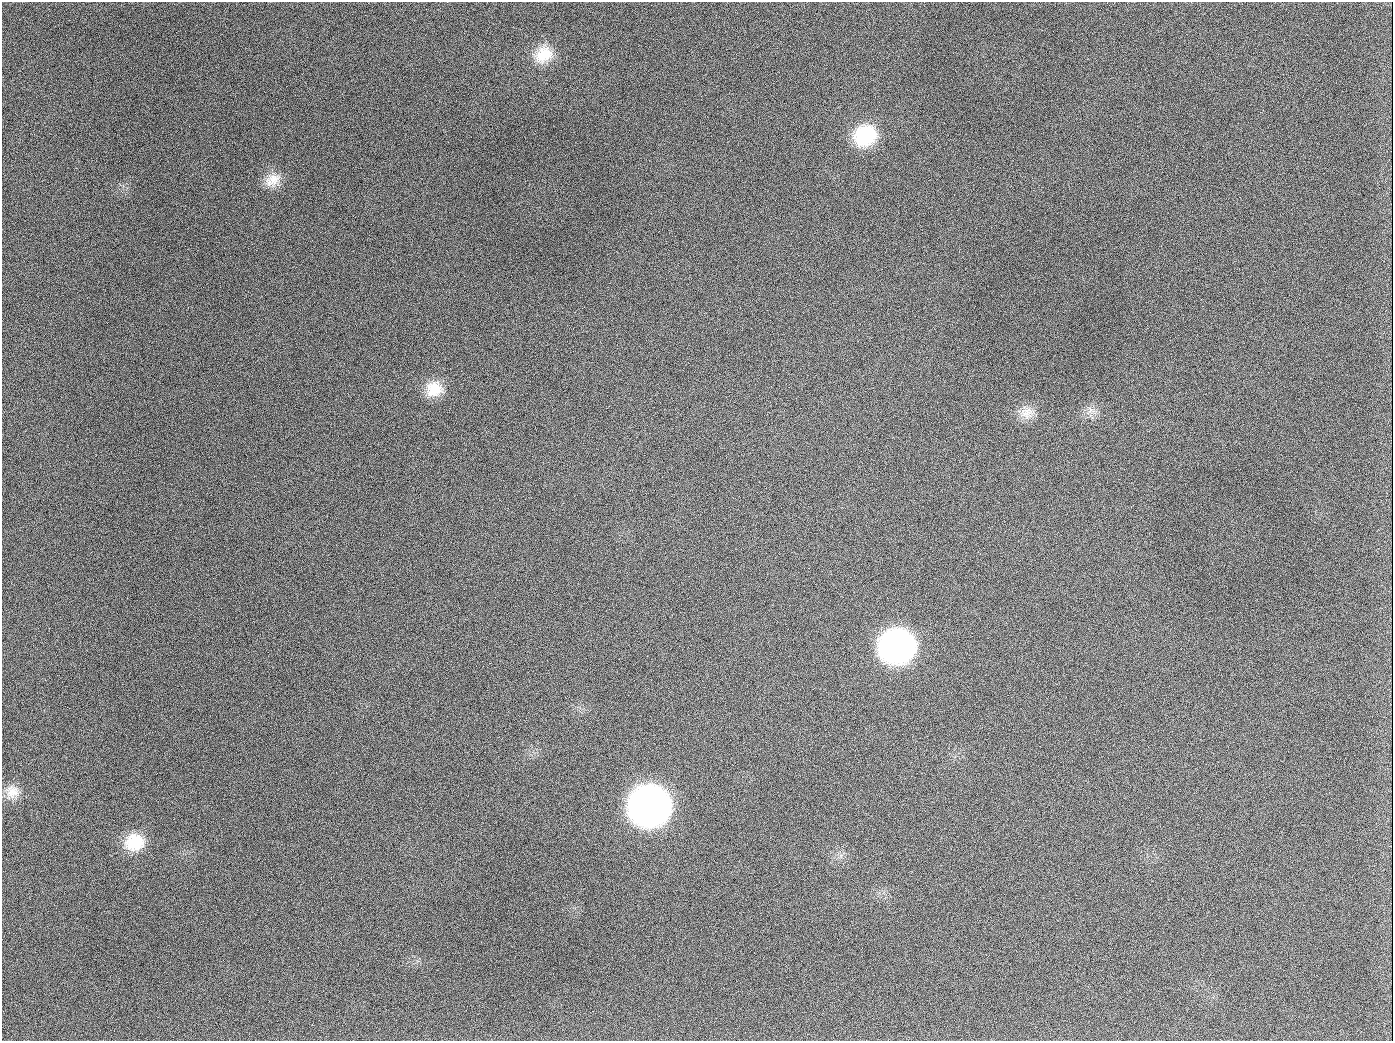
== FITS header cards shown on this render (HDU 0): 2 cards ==
NAXIS1  =                 1391
NAXIS2  =                 1039

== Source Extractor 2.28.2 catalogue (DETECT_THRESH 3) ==
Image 1391 x 1039 px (HDU 0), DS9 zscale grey, 1 PNG px = 1 image px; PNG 1395 x 1043 px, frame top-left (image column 1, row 1039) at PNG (2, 2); no overlay
Background 1630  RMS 73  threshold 219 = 3 sigma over >= 5 px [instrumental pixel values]
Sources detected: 13; all 13 listed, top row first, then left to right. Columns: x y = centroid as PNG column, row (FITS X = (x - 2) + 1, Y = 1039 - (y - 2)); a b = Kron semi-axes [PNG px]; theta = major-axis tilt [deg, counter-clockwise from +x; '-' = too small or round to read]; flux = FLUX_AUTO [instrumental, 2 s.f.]
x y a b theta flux
544 55 25 20 34 1.4e+05
189 126 2 2 - 6.2e+03
865 135 25 22 28 2.9e+05
272 180 23 16 34 8.2e+04
434 389 21 19 5 1.2e+05
654 407 2 2 - 3.6e+03
1090 410 10 7 -88 2.7e+04
1026 412 19 17 28 7.4e+04
897 646 24 22 10 2.2e+06
12 792 18 16 -35 7.0e+04
649 806 25 24 - 4.9e+06
134 842 24 21 17 1.7e+05
944 1026 3 2 - 4.0e+03